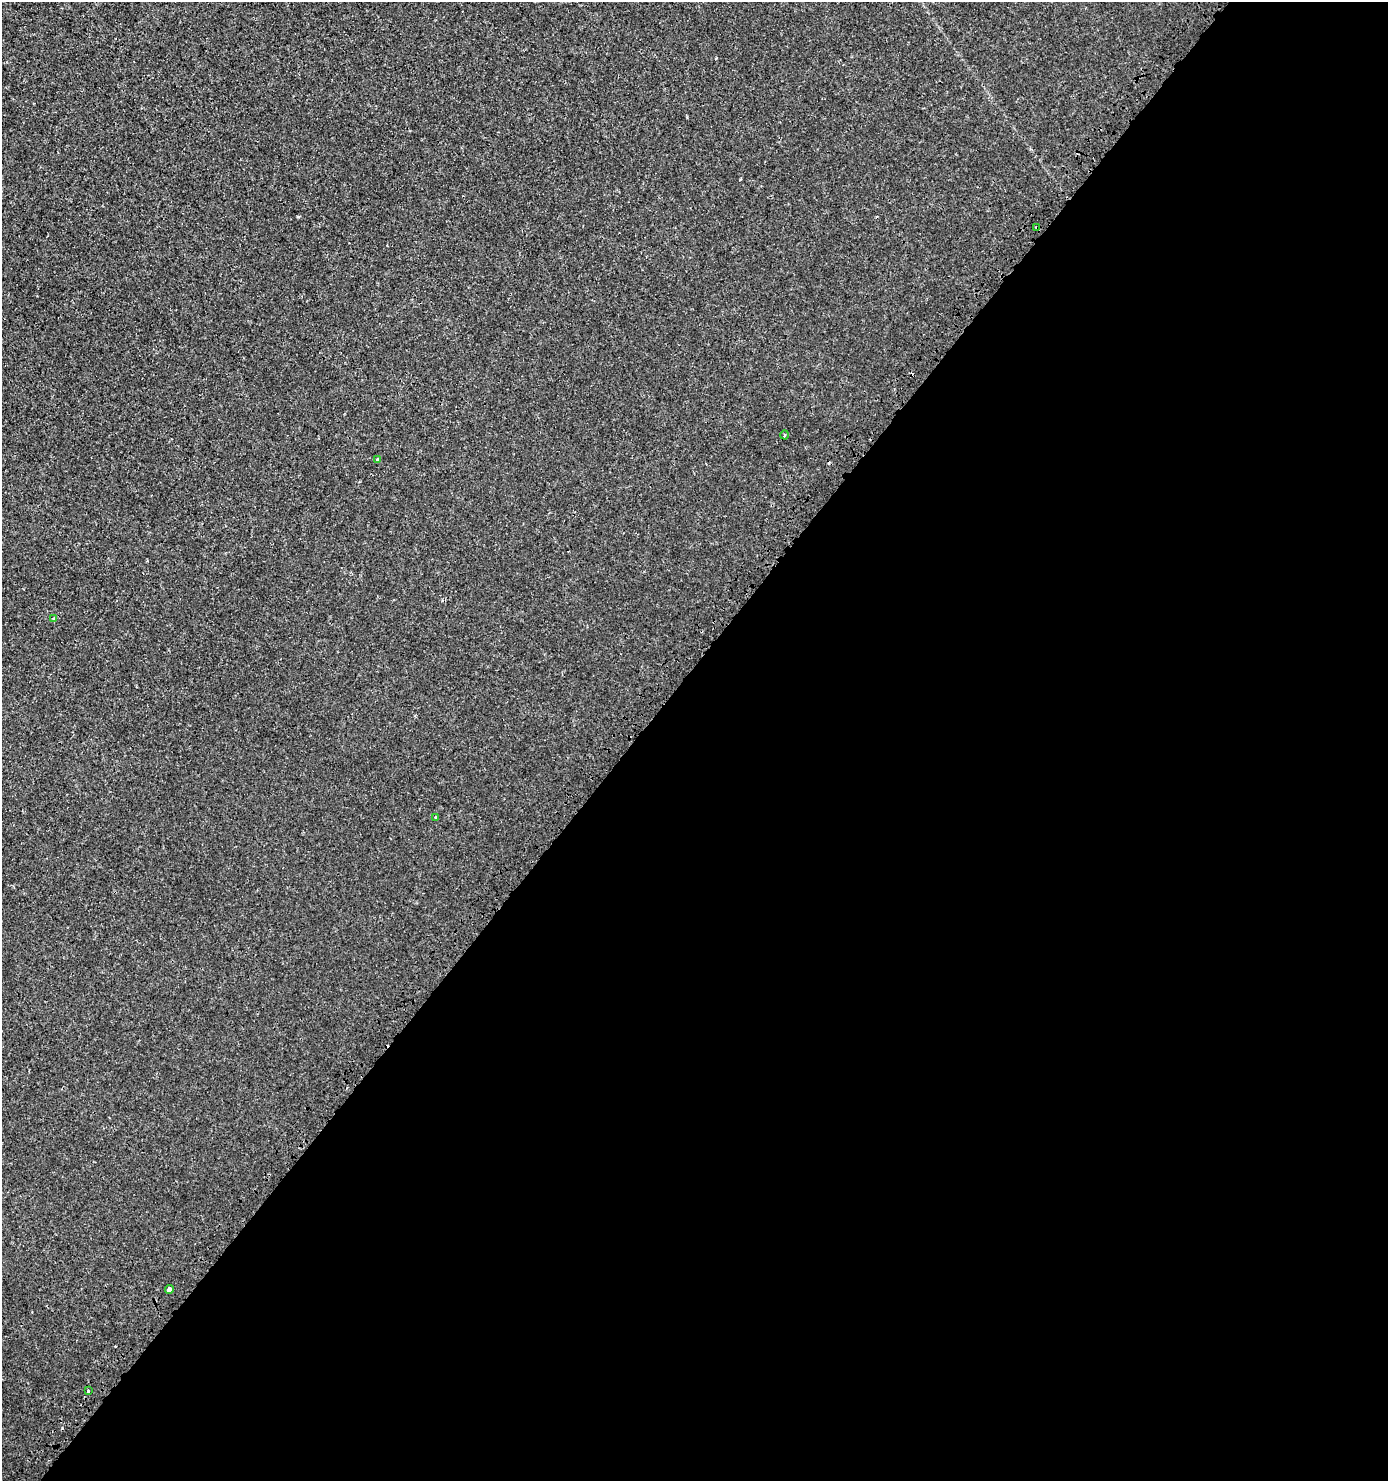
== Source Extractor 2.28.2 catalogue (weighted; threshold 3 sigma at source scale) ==
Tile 12 of 4 x 4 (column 4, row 3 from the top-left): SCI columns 4493-5878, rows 1584-3062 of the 6149 x 6132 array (HDU 1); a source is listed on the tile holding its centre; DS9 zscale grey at full resolution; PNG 1390 x 1483 px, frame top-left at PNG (2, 2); each listed source drawn as its Kron ellipse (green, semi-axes under 4 px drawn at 4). Shown black and unused: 54% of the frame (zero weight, under 3 of 4 exposures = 7% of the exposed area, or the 3 px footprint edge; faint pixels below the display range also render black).
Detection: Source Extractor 2.28.2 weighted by HDU 2 'WHT'; one run over the whole footprint, this tile lists its part. Background 0.00101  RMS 0.0012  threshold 0.00546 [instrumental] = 3 sigma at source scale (4.5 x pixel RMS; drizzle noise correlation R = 1.50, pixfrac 1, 0.0396/0.0396 arcsec/px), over >= 5 px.
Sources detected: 8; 1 cosmic-ray / hot-pixel residue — neither listed nor drawn; the other 7 listed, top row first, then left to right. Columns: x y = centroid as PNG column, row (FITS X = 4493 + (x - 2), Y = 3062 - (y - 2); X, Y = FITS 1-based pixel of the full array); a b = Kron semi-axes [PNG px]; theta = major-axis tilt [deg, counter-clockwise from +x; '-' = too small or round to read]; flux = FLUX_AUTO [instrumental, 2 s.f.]
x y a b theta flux
1037 227 4 3 - 0.17
785 435 4 3 - 0.13
378 459 3 3 - 0.39
54 618 4 3 - 0.15
436 817 3 3 - 0.32
169 1289 4 3 - 1.3
88 1391 3 3 - 0.25
Overlapping masked pixels (flux is a lower limit): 1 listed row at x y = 1037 227